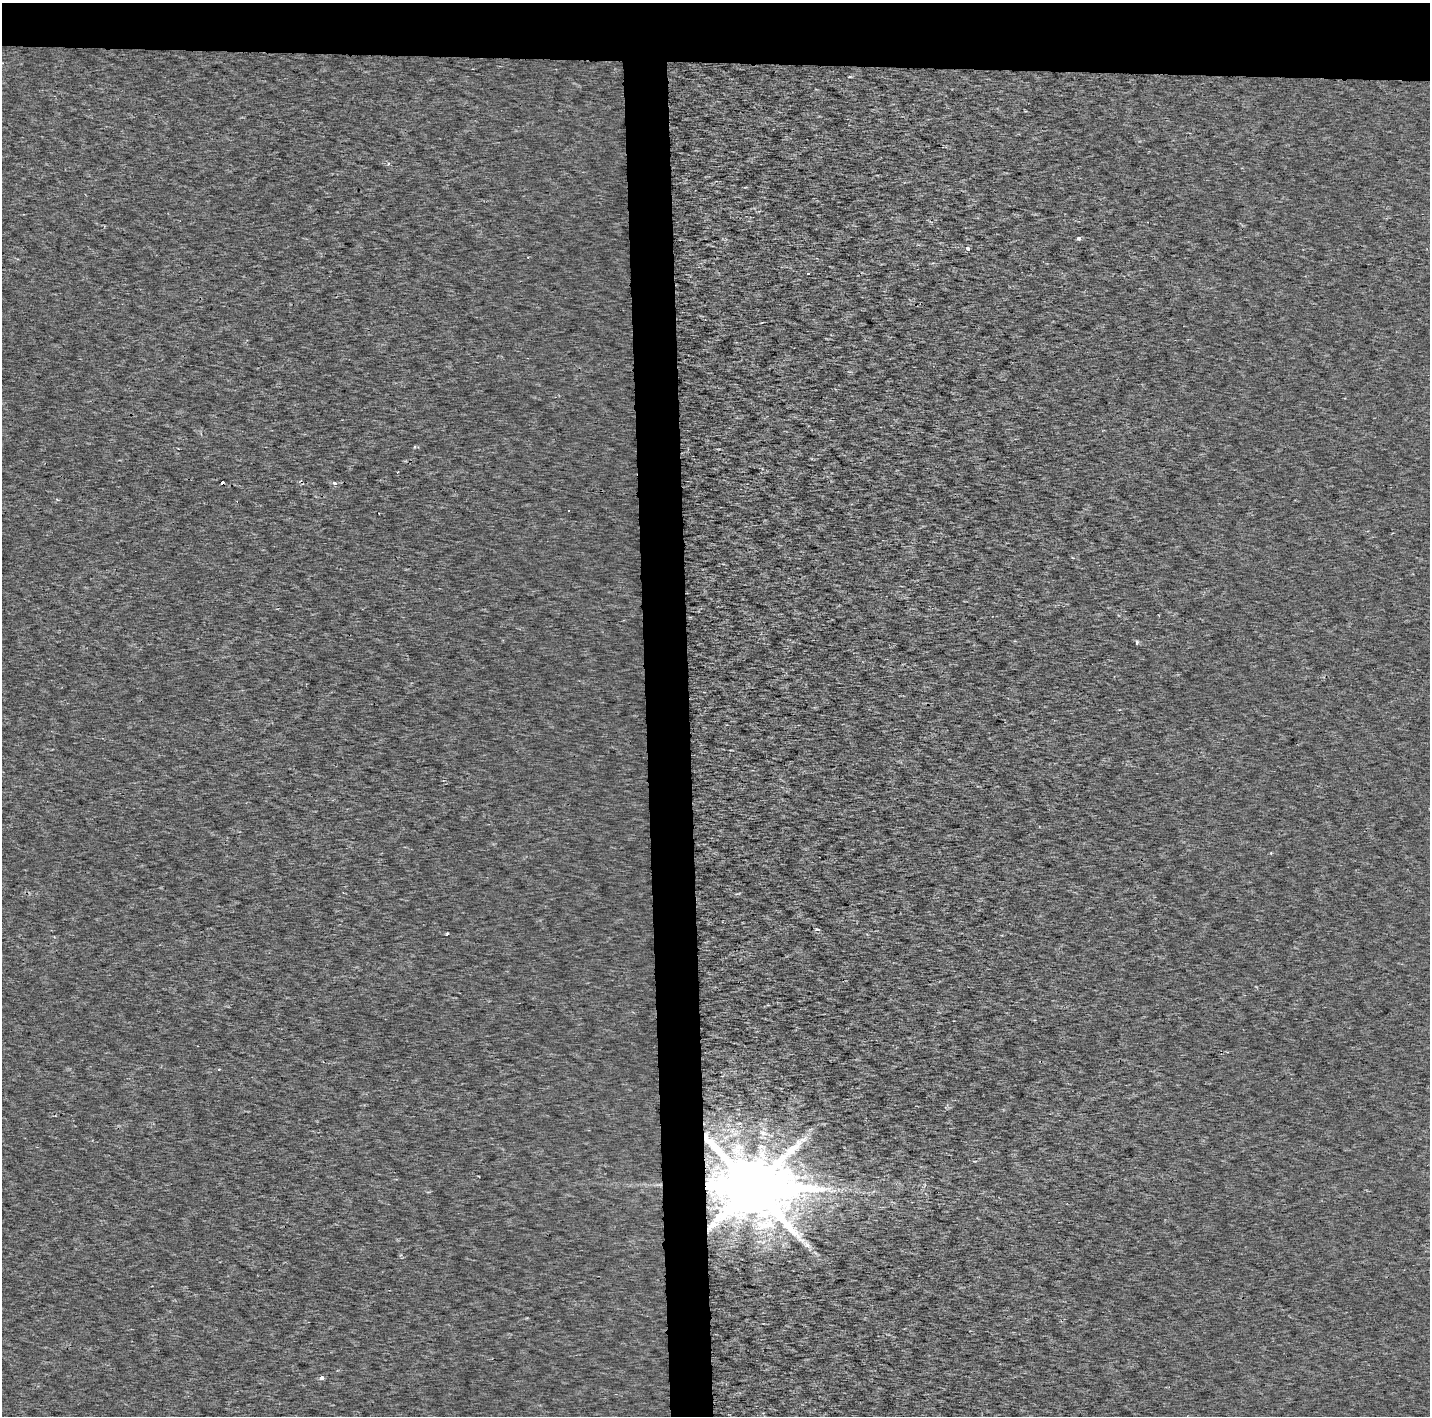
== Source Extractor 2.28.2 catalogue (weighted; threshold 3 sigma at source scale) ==
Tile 2 of 3 x 3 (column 2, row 1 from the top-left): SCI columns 4087-5514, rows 2829-4242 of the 7053 x 4355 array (HDU 1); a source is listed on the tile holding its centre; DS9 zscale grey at full resolution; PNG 1432 x 1418 px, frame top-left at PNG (2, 3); no overlay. Shown black and unused: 7% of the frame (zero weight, under 2 of 3 exposures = <1% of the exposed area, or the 3 px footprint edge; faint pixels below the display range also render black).
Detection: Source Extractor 2.28.2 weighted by HDU 2 'WHT'; one run over the whole footprint, this tile lists its part. Background 1.73e-04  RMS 0.0022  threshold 0.0101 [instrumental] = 3 sigma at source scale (4.5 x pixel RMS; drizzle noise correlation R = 1.50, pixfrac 1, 0.0396/0.0396 arcsec/px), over >= 5 px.
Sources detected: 17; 4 cosmic-ray / hot-pixel residue — not listed; the other 13 listed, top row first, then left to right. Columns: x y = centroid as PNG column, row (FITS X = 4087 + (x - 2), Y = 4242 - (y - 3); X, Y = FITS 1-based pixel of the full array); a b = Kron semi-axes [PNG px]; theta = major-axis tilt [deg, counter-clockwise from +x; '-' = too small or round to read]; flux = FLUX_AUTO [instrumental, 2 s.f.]
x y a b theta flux
850 77 4 3 - 0.18
388 163 5 4 - 0.45
1079 238 4 3 - 1.1
968 248 4 3 - 0.82
397 472 4 2 - 0.19
335 483 4 3 - 0.94
1137 642 4 3 - 0.7
817 930 4 3 - 0.8
447 933 4 2 - 0.24
219 1069 3 3 - 0.22
753 1187 26 17 -6 2800
807 1244 13 7 -38 1.2
322 1378 4 3 - 2
Overlapping masked pixels (flux is a lower limit): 1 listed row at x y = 753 1187